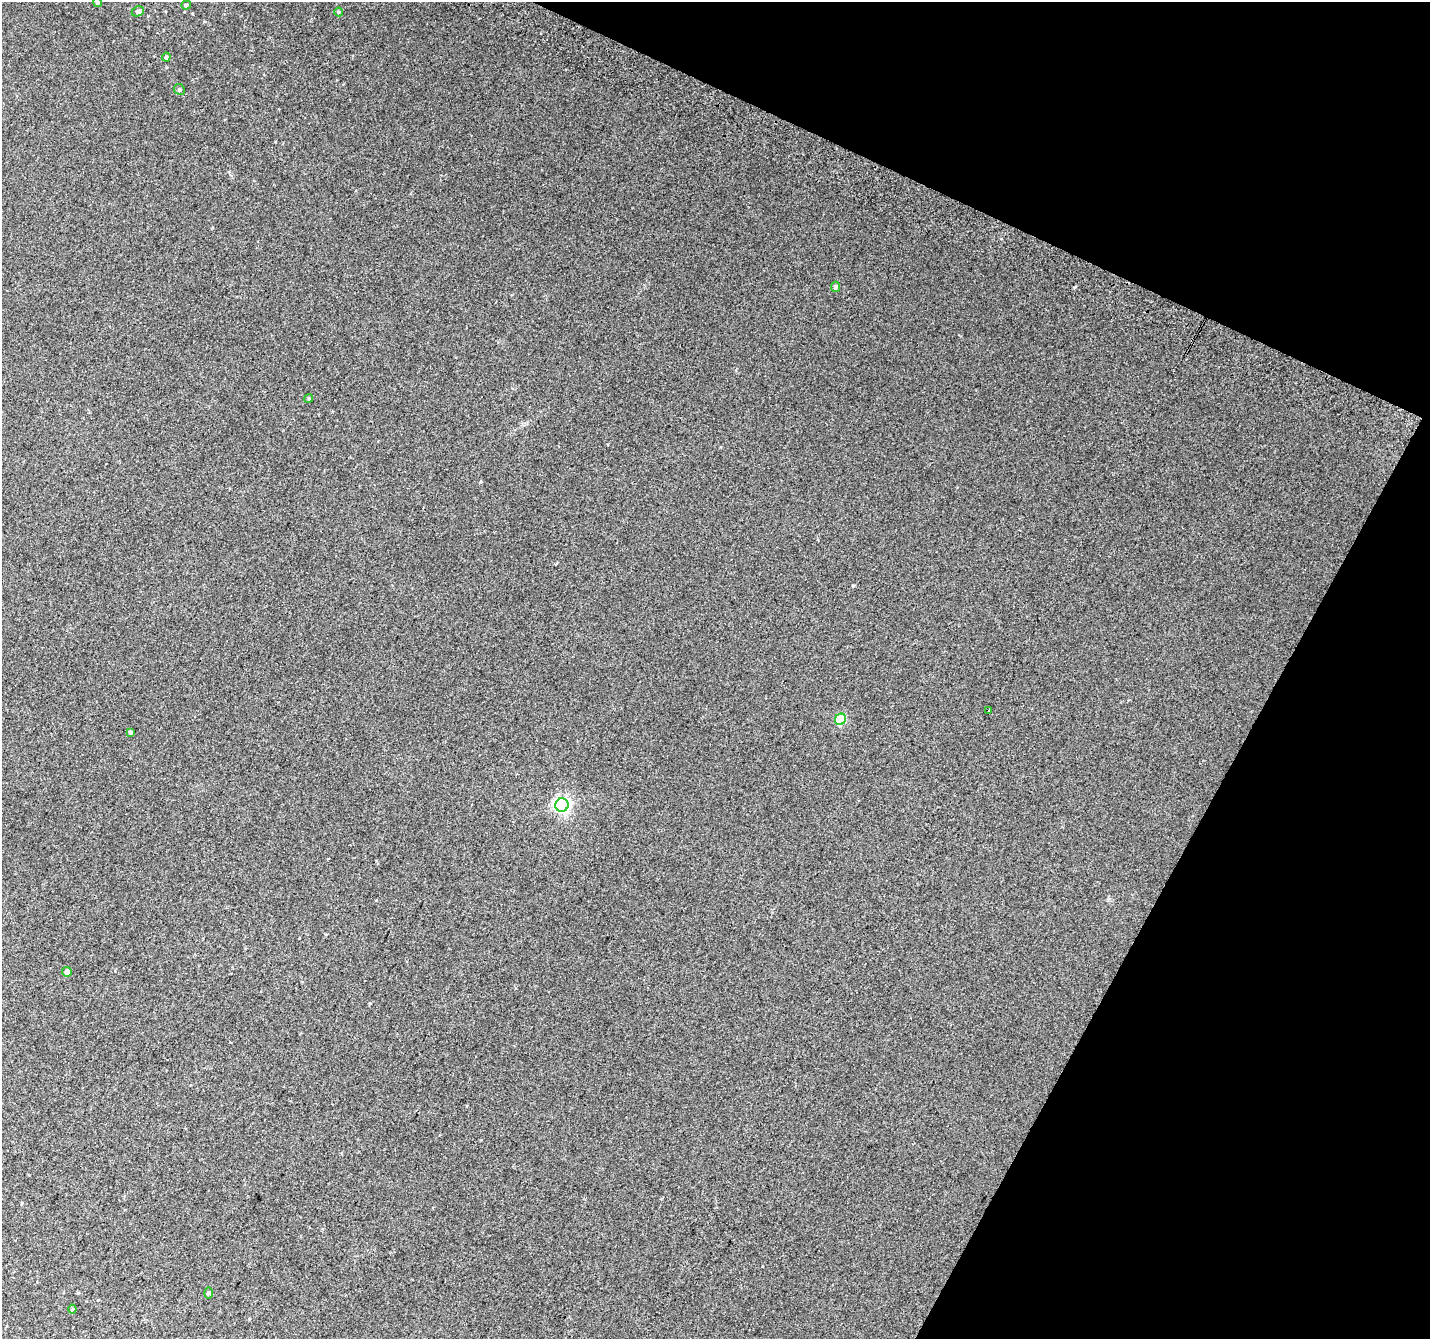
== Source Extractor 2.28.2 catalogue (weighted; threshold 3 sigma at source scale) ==
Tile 8 of 4 x 4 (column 4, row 2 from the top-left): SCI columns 4311-5738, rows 2984-4320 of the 5758 x 5899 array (HDU 1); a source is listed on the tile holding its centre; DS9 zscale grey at full resolution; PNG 1432 x 1341 px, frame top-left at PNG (2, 2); each listed source drawn as its Kron ellipse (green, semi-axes under 4 px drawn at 4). Shown black and unused: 22% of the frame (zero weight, under 2 of 3 exposures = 2% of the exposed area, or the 3 px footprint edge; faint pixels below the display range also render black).
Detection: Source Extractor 2.28.2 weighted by HDU 2 'WHT'; one run over the whole footprint, this tile lists its part. Background 0.0817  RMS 0.014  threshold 0.0628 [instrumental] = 3 sigma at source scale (4.5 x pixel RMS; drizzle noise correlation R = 1.50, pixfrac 1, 0.0396/0.0396 arcsec/px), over >= 5 px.
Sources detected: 16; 1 inside a brighter listed object's ellipse — not listed separately; the other 15 listed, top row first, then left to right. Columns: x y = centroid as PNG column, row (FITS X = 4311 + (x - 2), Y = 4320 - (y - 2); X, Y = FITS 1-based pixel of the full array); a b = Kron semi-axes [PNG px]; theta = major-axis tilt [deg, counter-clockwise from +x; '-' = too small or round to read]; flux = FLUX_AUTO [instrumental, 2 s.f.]
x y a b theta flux
97 2 5 4 - 2.3
186 5 5 4 - 2.7
138 11 6 4 23 3.3
339 12 4 4 - 1.5
166 57 4 4 - 2.4
179 89 5 5 - 2.4
835 287 5 4 - 3.2
309 398 4 3 - 1.4
989 710 3 2 - 1.2
841 719 6 5 - 70
130 732 3 3 - 2
562 805 7 6 - 390
67 972 5 4 - 6.4
208 1293 6 4 89 1.6
72 1309 4 4 - 1.3
Isophote crosses this tile's border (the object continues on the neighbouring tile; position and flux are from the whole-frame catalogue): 1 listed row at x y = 97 2
Unlisted compact peaks at least as high as the median listed source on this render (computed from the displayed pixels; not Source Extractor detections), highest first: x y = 853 586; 370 1003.